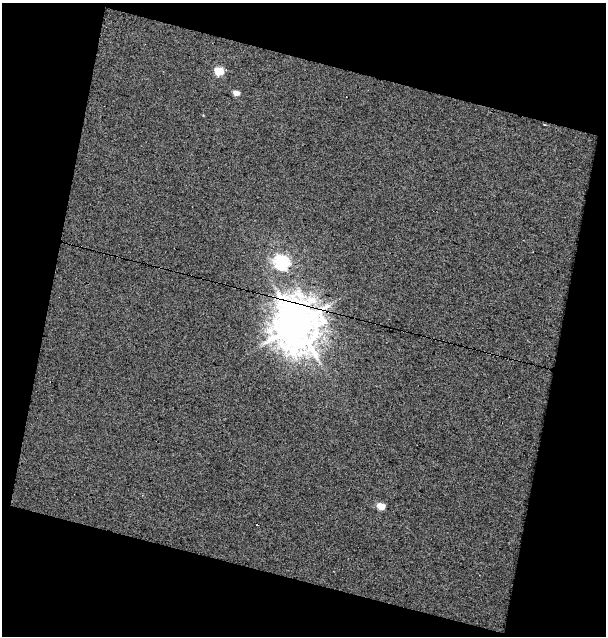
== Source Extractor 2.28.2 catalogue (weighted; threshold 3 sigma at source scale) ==
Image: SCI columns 25-628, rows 1-634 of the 653 x 634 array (HDU 1 of 3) = the unmasked area's bounding box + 8 px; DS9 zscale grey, full resolution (1 PNG px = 1 image px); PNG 608 x 638 px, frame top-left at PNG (2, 3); no overlay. Shown black and unused: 33% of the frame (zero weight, under 5 of 10 exposures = <1% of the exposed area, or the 3 px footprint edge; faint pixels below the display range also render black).
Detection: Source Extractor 2.28.2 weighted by HDU 2 'WHT'. Background 0.0025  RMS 0.0091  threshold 0.037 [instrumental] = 3 sigma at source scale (4.09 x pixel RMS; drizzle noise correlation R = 1.36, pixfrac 0.8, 0.0396/0.0396 arcsec/px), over >= 5 px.
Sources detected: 5; all 5 listed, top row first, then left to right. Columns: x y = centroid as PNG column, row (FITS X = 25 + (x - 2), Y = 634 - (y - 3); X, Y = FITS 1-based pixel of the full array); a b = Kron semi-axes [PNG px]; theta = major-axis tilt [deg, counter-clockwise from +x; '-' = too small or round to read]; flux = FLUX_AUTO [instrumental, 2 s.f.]
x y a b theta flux
219 71 5 5 - 29
236 93 5 4 - 7.9
281 262 7 6 - 210
296 324 17 14 -83 2600
381 506 5 4 - 17
Overlapping masked pixels (flux is a lower limit): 1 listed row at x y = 296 324